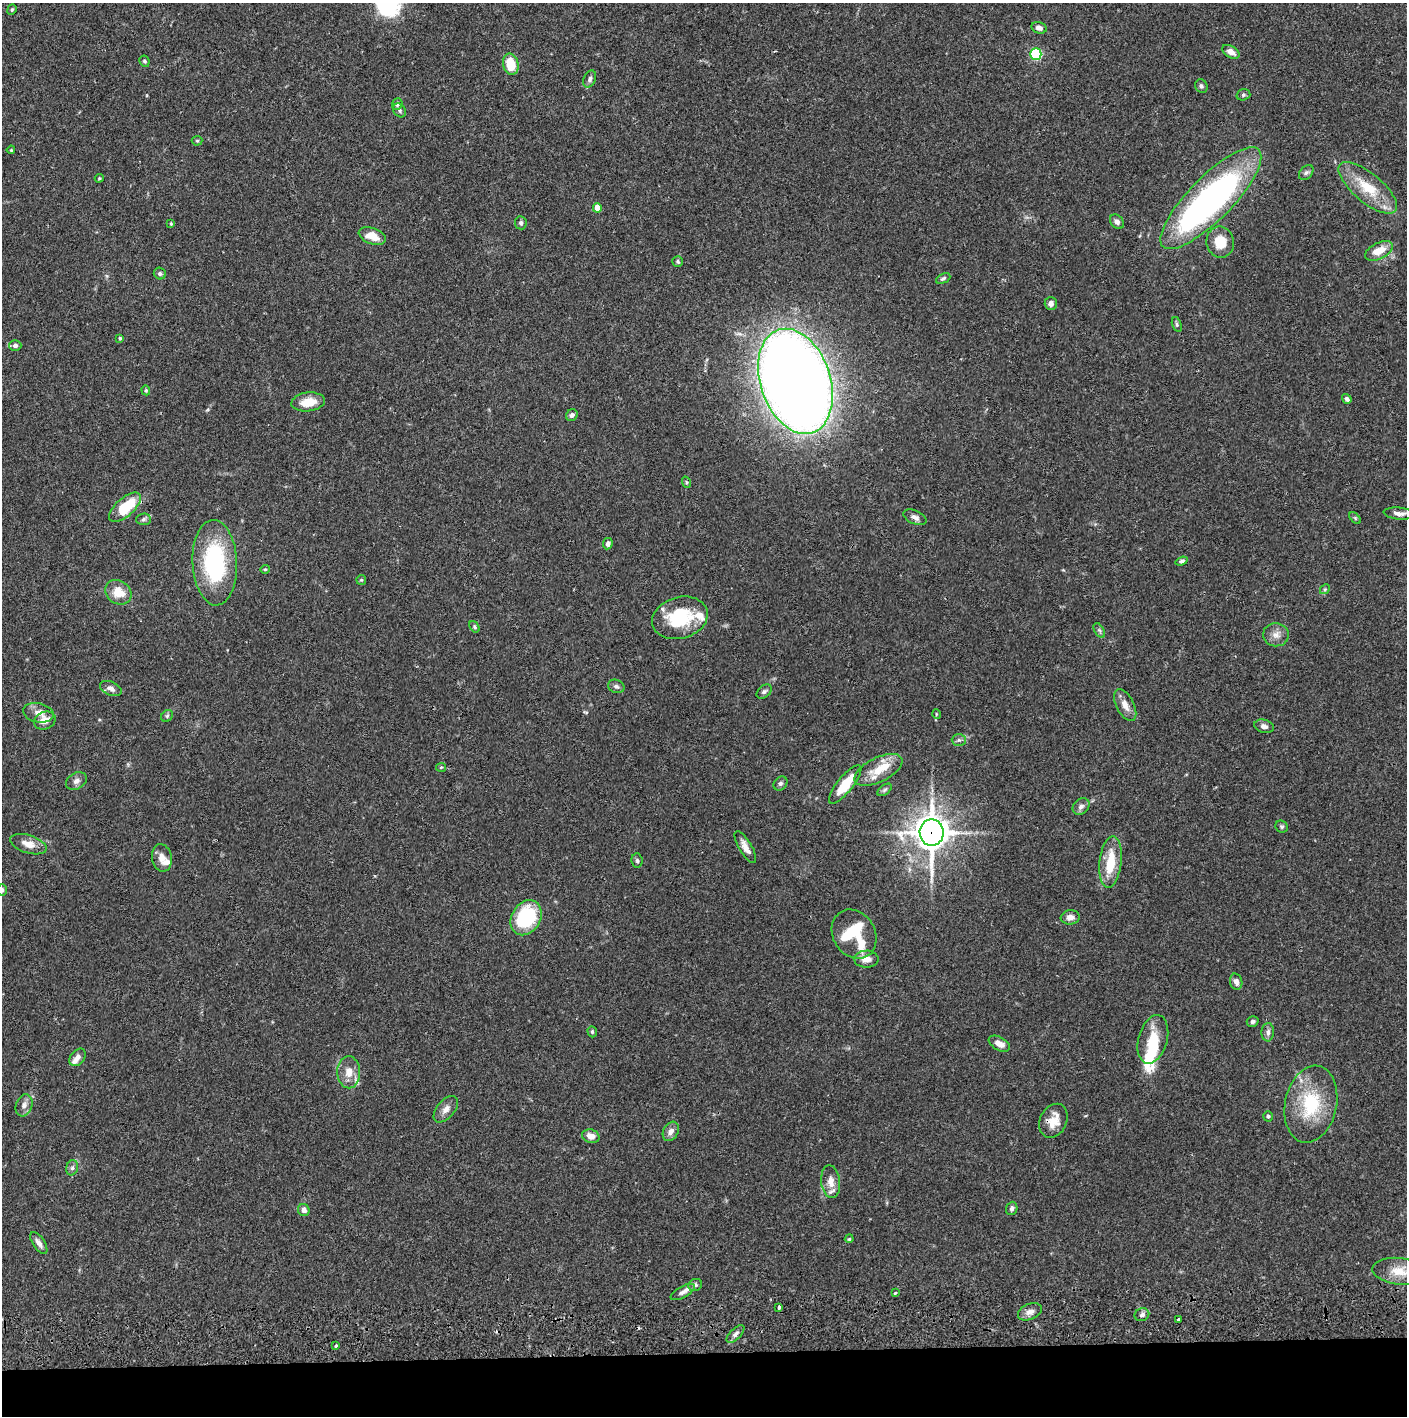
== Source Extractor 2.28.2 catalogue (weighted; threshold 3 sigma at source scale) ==
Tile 8 of 3 x 3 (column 2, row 3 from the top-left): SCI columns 1410-2814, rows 57-1470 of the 4226 x 4357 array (HDU 1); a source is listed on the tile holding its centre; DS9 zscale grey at full resolution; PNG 1409 x 1418 px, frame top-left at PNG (2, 3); each listed source drawn as its Kron ellipse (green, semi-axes under 4 px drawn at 4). Shown black and unused: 5% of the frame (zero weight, under 2 of 3 exposures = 3% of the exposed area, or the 3 px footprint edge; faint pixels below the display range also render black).
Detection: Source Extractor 2.28.2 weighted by HDU 2 'WHT'; one run over the whole footprint, this tile lists its part. Background 0.0679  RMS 0.0048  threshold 0.0218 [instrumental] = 3 sigma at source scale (4.5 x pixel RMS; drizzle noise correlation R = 1.50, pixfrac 1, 0.05/0.05 arcsec/px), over >= 5 px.
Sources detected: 126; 2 inside a brighter object's white glare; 2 cosmic-ray / hot-pixel residue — neither listed nor drawn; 9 inside a brighter listed object's ellipse — not listed separately; the other 113 listed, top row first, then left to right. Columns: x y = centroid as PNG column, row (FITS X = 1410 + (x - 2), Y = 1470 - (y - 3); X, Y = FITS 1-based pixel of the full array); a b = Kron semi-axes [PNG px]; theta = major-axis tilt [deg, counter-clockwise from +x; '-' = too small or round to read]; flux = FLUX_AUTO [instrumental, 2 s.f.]
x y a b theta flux
12 10 5 4 - 0.69
1039 28 8 5 -15 2.3
1231 52 9 5 -30 3
1036 54 5 5 - 55
144 61 6 5 - 0.92
511 64 10 7 -74 13
590 79 9 6 66 1.5
1201 86 7 6 - 1.1
1243 95 7 5 15 0.96
397 104 6 5 - 1.5
400 110 7 6 - 1
197 141 5 5 - 0.61
11 150 4 3 - 0.45
1306 172 8 6 48 1.2
99 178 4 3 - 0.54
1368 188 36 14 -40 17
1211 198 68 21 45 160
597 208 4 4 - 5.9
1117 222 8 6 -51 1.8
521 223 6 5 - 1.1
171 224 4 3 - 0.6
372 236 14 8 -20 7.2
1220 242 15 13 -80 9.9
1379 251 15 8 26 7.8
678 261 5 5 - 0.86
160 274 6 6 - 1.1
943 278 8 4 27 1
1051 304 6 6 - 2
1177 324 7 4 -72 0.85
120 338 4 3 - 0.59
15 345 6 5 - 1.6
795 381 54 35 -71 810
146 390 5 4 - 0.66
1347 399 5 4 - 1.3
308 402 17 9 7 7.8
572 415 6 5 - 1.4
686 482 6 3 -71 0.56
125 507 19 9 42 19
1399 514 15 6 -6 2.6
915 517 12 6 -24 2.2
1355 518 7 4 -46 0.7
143 519 7 5 4 1.1
608 544 6 5 - 1.8
1182 561 6 4 20 1.1
215 563 43 22 -87 53
265 569 5 4 - 0.53
361 580 5 4 - 0.55
1325 589 5 4 - 0.62
118 592 14 11 -37 8.4
680 618 28 20 16 27
474 627 6 4 -54 0.72
1099 630 8 4 -59 1
1276 635 13 11 -3 3.9
616 686 8 6 -22 1.3
111 688 11 6 -23 2.5
764 692 8 6 39 1.3
1125 705 17 8 -63 4.3
38 713 15 9 -11 4.6
936 714 5 3 - 0.4
167 716 6 5 - 0.84
45 721 11 8 21 5.2
1264 726 10 6 -14 1.8
959 740 7 6 - 1.1
441 767 5 4 - 0.59
878 770 26 12 27 10
76 781 11 8 29 2.2
780 783 8 6 45 1.3
845 784 24 8 51 15
885 790 8 4 38 0.93
1081 806 9 7 44 1.9
1282 827 6 5 - 0.85
932 833 13 12 - 850
28 844 19 9 -18 5.3
745 847 18 6 -59 3.7
162 858 14 10 -80 4.5
637 861 7 5 -85 1
1111 862 26 11 84 14
2 890 6 5 - 0.85
1070 917 9 7 6 2.9
526 918 19 14 59 36
854 934 26 21 -58 27
866 959 12 8 1 3.9
1236 982 8 6 -75 2.2
1253 1021 6 5 - 1.2
592 1032 6 4 -71 0.67
1268 1032 9 6 86 1.9
1153 1039 25 14 74 13
999 1044 11 6 -29 3.4
77 1057 10 6 51 2.4
349 1072 16 11 -88 5.6
1311 1104 39 26 78 30
24 1105 11 8 71 2.6
446 1109 15 9 49 3.3
1268 1116 5 5 - 0.94
1053 1121 18 13 64 7.3
671 1131 10 7 60 2.8
591 1136 9 6 -16 4.1
72 1168 8 6 75 1.3
831 1182 16 9 -83 4.3
1012 1208 7 5 70 1.3
304 1210 6 5 - 2.6
849 1239 4 3 - 0.49
39 1243 13 6 -56 2.5
1399 1271 27 13 -6 8.8
695 1285 7 6 - 1.3
683 1292 13 5 29 2
895 1293 3 3 - 1.1
779 1307 4 3 - 2.3
1030 1312 12 8 23 2.8
1142 1315 7 6 - 1.8
1179 1320 3 3 - 1.5
735 1334 11 5 45 1.9
336 1346 3 2 - 0.66
Overlapping masked pixels (flux is a lower limit): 2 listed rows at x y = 932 833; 1053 1121
Isophote crosses this tile's border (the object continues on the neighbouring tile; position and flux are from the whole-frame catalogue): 2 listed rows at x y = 2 890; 1399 1271